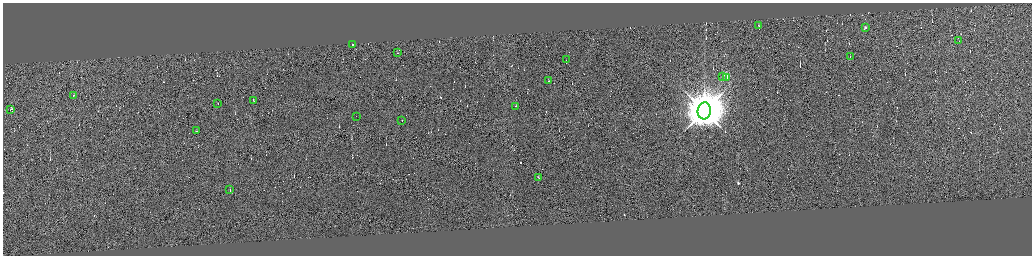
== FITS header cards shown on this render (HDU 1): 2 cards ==
NAXIS1  =                 4117
NAXIS2  =                 1014

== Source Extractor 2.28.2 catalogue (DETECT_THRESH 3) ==
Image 4117 x 1014 px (HDU 1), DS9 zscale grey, zoomed out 1/4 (1 PNG px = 4 x 4 image px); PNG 1034 x 258 px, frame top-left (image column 3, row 1012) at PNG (3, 3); each listed source drawn as its Kron ellipse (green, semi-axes under 4 px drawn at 4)
Background 0.349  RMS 3.9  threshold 11.6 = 3 sigma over >= 5 px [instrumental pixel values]
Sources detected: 387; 366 cannot appear on this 1/4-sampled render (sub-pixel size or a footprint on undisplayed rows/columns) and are neither listed nor drawn; the other 21 listed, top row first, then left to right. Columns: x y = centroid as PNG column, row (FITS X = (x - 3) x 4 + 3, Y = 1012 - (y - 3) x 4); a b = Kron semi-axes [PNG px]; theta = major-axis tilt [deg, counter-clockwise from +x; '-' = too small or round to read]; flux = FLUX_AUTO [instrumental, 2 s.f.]
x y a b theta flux
759 26 3 1 - 1.6e+04
865 28 2 1 - 1.5e+04
959 40 2 1 - 2.7e+04
352 45 2 1 - 3.2e+04
397 53 2 1 - 3.1e+04
850 56 2 1 - 1.7e+04
566 60 2 1 - 4.1e+03
723 77 2 2 - 2.0e+03
726 77 2 2 - 1.3e+05
549 81 2 1 - 1.1e+04
73 95 2 1 - 1.7e+04
253 100 3 1 - 1.5e+04
218 104 2 1 - 1.9e+04
516 106 2 1 - 2.6e+04
11 109 2 1 - 4.1e+04
704 111 8 6 83 1.6e+07
356 116 2 1 - 5.9e+02
402 121 2 1 - 1.0e+04
196 131 2 1 - 1.3e+04
539 178 2 1 - 2.0e+04
230 190 2 1 - 1.6e+04
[366 sub-pixel or undisplayed-footprint detections neither listed nor drawn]